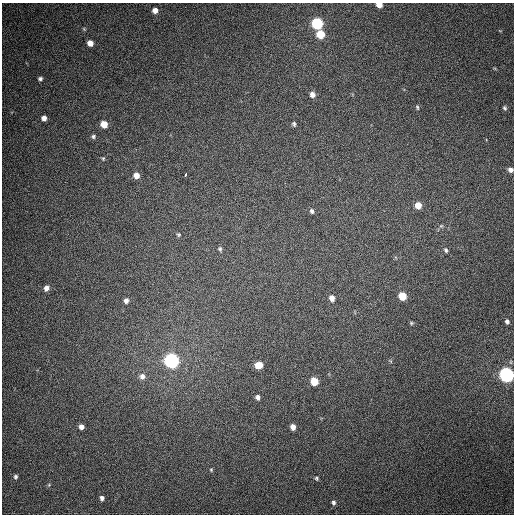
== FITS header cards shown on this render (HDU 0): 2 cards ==
NAXIS1  =                  512
NAXIS2  =                  512

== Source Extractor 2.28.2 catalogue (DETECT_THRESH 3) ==
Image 512 x 512 px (HDU 0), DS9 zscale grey, 1 PNG px = 1 image px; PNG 516 x 516 px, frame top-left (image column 1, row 512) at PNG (2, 3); no overlay
Background 405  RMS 10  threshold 31.2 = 3 sigma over >= 5 px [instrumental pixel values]
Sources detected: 43; all 43 listed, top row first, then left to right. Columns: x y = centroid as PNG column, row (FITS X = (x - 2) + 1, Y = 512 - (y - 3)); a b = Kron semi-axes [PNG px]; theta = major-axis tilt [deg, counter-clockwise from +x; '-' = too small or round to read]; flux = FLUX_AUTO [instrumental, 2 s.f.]
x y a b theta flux
379 5 5 4 - 6200
155 10 5 5 - 4800
317 23 6 6 - 83000
500 31 5 3 - 520
320 34 6 5 - 18000
90 43 5 5 - 5500
40 79 5 5 - 1700
312 94 7 6 - 3700
417 107 6 4 -72 950
505 108 6 5 - 1200
44 118 6 5 - 3800
104 124 6 6 - 10000
294 124 6 4 -64 1300
93 136 7 6 - 1700
103 158 6 4 70 910
510 170 5 5 - 2800
186 174 5 3 - 7800
136 175 6 6 - 5200
418 205 6 6 - 7600
312 211 6 4 -75 1500
441 226 6 5 - 1100
178 235 5 5 - 1100
220 249 6 5 - 1300
446 250 6 5 - 1300
46 288 6 5 - 3500
402 296 6 5 - 15000
332 298 6 5 - 4400
126 301 6 5 - 2700
507 321 6 4 -60 1900
411 323 6 4 -21 910
172 361 7 6 - 240000
258 365 7 5 5 8900
507 375 7 6 - 240000
142 376 8 7 - 3700
314 381 6 5 - 16000
258 397 6 5 - 2300
81 427 5 5 - 3300
293 427 5 5 - 4400
211 470 4 3 - 690
15 477 5 4 - 1400
316 478 5 4 - 1000
102 498 4 4 - 1900
334 502 5 4 - 1500
At the frame edge (FLAGS 8, measured only in part): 3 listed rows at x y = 379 5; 510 170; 507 375